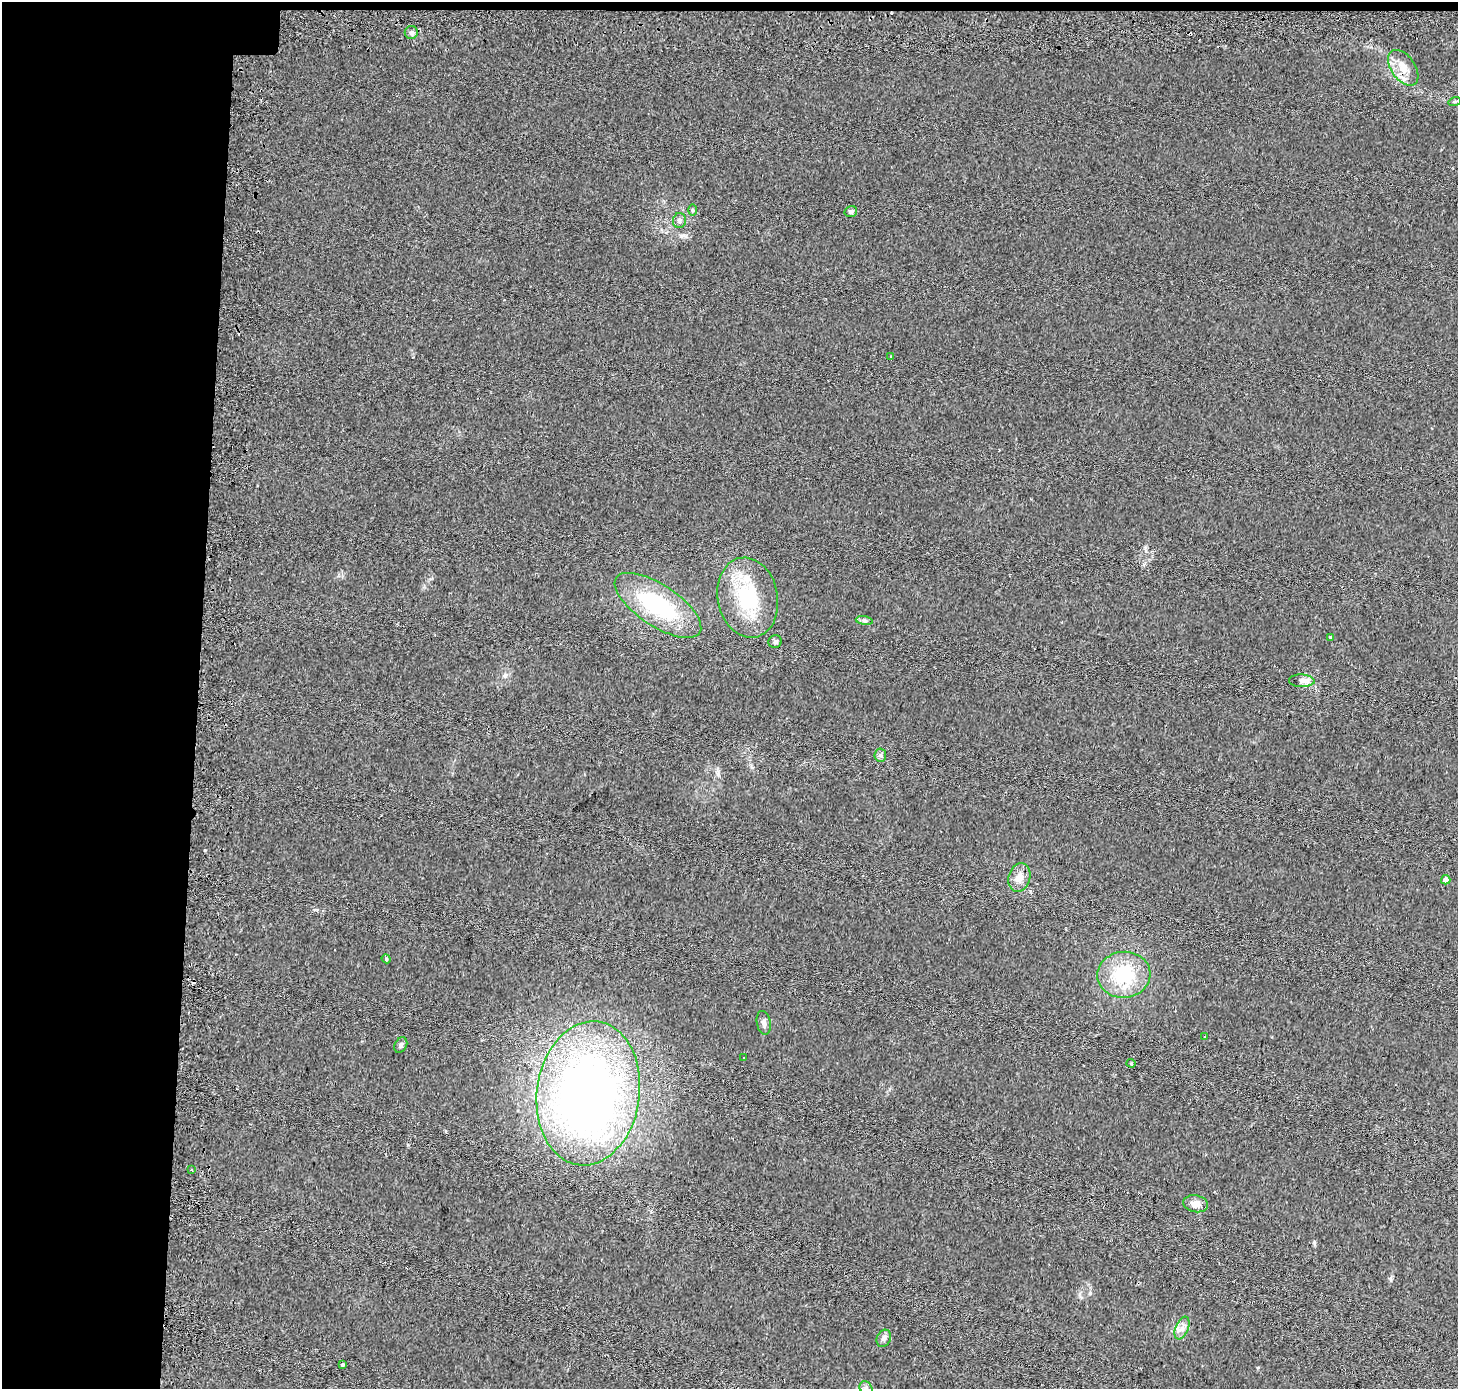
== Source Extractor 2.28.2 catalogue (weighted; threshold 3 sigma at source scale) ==
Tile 1 of 3 x 3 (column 1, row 1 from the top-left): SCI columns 52-1507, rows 3052-4438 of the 4462 x 4713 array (HDU 1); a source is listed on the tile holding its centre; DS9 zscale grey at full resolution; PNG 1460 x 1391 px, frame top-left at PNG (2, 2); each listed source drawn as its Kron ellipse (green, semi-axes under 4 px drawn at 4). Shown black and unused: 14% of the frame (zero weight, under 2 of 3 exposures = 4% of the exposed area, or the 3 px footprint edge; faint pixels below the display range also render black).
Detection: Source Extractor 2.28.2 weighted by HDU 2 'WHT'; one run over the whole footprint, this tile lists its part. Background 0.0288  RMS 0.0049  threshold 0.0221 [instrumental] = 3 sigma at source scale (4.5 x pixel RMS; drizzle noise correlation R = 1.50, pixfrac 1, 0.0396/0.0396 arcsec/px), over >= 5 px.
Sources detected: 35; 3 cosmic-ray / hot-pixel residue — neither listed nor drawn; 2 inside a brighter listed object's ellipse — not listed separately; the other 30 listed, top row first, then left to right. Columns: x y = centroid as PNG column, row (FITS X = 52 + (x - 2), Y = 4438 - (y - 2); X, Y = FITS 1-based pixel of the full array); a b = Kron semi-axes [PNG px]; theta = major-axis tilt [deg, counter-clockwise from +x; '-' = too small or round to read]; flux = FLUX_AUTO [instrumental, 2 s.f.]
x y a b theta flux
411 32 6 6 - 1.3
1403 68 20 12 -55 6.9
1455 101 6 4 18 0.56
693 210 6 4 89 0.65
851 212 6 5 - 1
679 221 7 6 - 1.4
891 357 3 3 - 0.5
748 598 40 30 -79 33
658 605 50 20 -33 49
864 621 8 4 -9 1.1
1330 638 4 3 - 1.5
775 642 7 6 - 1.3
1302 681 12 6 -2 2.1
880 755 6 6 - 1.1
1019 878 14 10 73 4.8
1446 880 5 4 - 3.2
386 959 5 4 - 0.56
1124 975 26 23 4 26
764 1023 12 7 -80 1.9
1205 1037 2 2 - 0.43
401 1045 8 6 62 1.3
744 1058 3 3 - 2.5
1131 1063 4 4 - 0.49
588 1093 72 51 82 400
192 1170 3 2 - 0.92
1196 1204 12 8 -11 3.6
1182 1328 12 6 67 2.9
884 1338 9 7 65 1.6
342 1365 3 3 - 1
866 1388 7 6 - 1.3
Isophote crosses this tile's border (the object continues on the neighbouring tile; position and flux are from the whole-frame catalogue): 1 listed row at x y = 866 1388
Unlisted compact peaks at least as high as the median listed source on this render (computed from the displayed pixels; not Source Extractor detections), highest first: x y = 1314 1242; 1090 1293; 205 850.